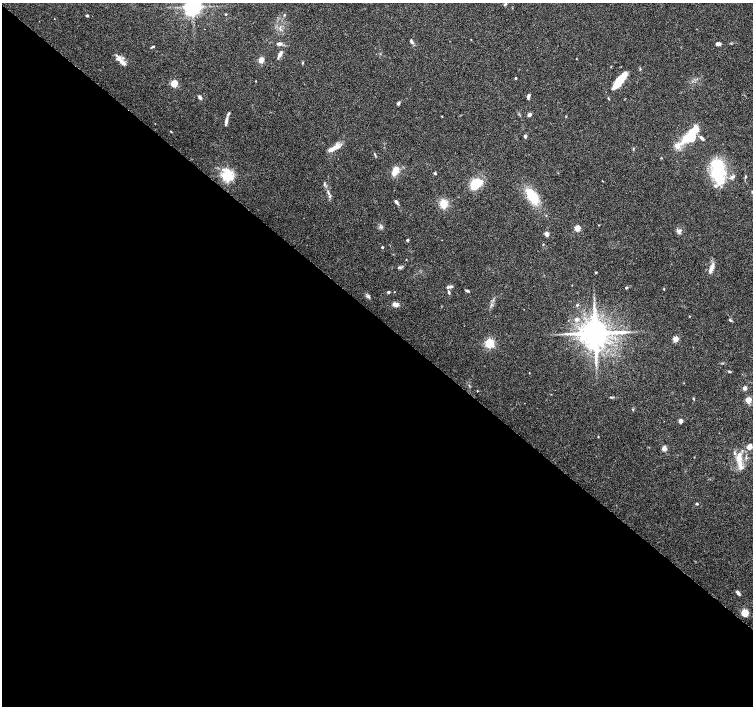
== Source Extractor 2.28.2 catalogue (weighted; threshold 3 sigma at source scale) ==
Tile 14 of 4 x 4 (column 2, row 4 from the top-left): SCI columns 1503-3004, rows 169-1576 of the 6018 x 6031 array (HDU 1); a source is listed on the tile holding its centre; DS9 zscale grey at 2 x 2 block average (1 PNG px = mean of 2 x 2 image px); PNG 755 x 708 px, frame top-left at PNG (2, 3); no overlay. Shown black and unused: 55% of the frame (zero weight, under 3 of 6 exposures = <1% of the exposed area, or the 3 px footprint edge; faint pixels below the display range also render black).
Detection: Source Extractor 2.28.2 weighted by HDU 2 'WHT'; one run over the whole footprint, this tile lists its part. Background 0.0352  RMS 0.0021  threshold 0.00877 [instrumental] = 3 sigma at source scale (4.09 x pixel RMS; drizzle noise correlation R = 1.36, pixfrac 0.8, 0.0396/0.0396 arcsec/px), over >= 5 px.
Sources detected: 88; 1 inside a brighter object's white glare — not listed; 4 inside a brighter listed object's ellipse — not listed separately; the other 83 listed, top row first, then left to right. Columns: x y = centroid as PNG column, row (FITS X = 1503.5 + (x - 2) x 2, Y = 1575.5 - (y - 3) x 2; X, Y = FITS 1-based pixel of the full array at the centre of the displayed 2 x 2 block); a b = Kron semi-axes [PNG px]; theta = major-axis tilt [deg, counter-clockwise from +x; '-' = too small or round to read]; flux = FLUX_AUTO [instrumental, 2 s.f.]
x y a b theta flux
505 4 4 3 - 0.56
193 7 4 4 - 260
226 14 2 2 - 0.39
87 16 3 3 - 0.52
411 42 5 3 - 1
279 44 5 3 - 1.6
718 44 4 3 - 2
153 46 5 2 - 0.46
280 54 8 4 63 1.8
576 59 2 2 - 0.2
261 60 3 3 - 11
123 63 12 5 -40 2.6
303 63 3 2 - 0.33
515 78 2 2 - 0.67
619 81 21 6 52 11
174 83 3 3 - 18
528 96 5 3 - 1.3
200 97 4 3 - 1.3
398 103 5 3 - 0.84
529 114 3 3 - 2
442 116 3 2 - 0.23
566 116 2 2 - 0.24
226 120 12 4 80 1.8
170 131 3 2 - 0.23
692 135 22 10 57 17
525 136 4 3 - 0.81
701 138 7 3 -43 1.2
333 148 19 5 24 3.6
633 148 4 2 - 0.37
375 155 6 2 -66 0.49
661 158 3 2 - 0.27
396 171 10 8 54 4.6
718 171 31 14 -81 24
435 173 2 2 - 0.97
228 175 4 3 - 100
745 177 4 3 - 0.5
477 183 12 7 49 13
324 184 4 4 - 0.69
328 193 6 3 -71 0.9
532 196 21 11 -57 12
396 202 6 3 -59 1.1
444 204 8 6 -75 6.1
380 226 5 2 - 0.65
577 228 3 3 - 13
679 231 6 6 - 1.4
547 234 5 4 - 1.7
407 240 2 2 - 0.77
543 245 3 2 - 0.24
382 247 2 2 - 0.59
400 267 5 4 - 0.83
712 268 12 4 66 2.9
596 273 2 2 - 0.5
572 285 2 2 - 0.17
449 287 10 3 13 1
626 288 3 3 - 0.49
664 289 3 2 - 0.28
467 291 5 3 - 0.67
388 292 4 3 - 0.66
449 292 6 3 -78 0.79
368 296 5 4 - 0.93
396 304 8 5 -11 1.8
578 305 5 2 - 0.43
689 316 2 2 - 0.2
576 319 5 5 - 1.2
731 320 4 3 - 0.66
595 333 7 6 - 1200
675 339 3 3 - 10
489 343 3 3 - 49
729 371 3 2 - 0.39
529 373 3 2 - 0.18
745 388 3 2 - 3.6
477 391 2 2 - 0.2
611 397 5 2 - 0.45
693 398 3 2 - 0.4
748 400 3 3 - 11
681 421 3 3 - 2.6
598 437 2 2 - 0.29
750 447 3 3 - 8
664 449 4 4 - 2.6
739 459 28 6 -84 6
697 504 4 3 - 0.38
738 593 6 3 -47 1.1
745 613 6 6 - 5.4
Isophote crosses this tile's border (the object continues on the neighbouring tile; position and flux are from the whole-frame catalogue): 1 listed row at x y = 193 7